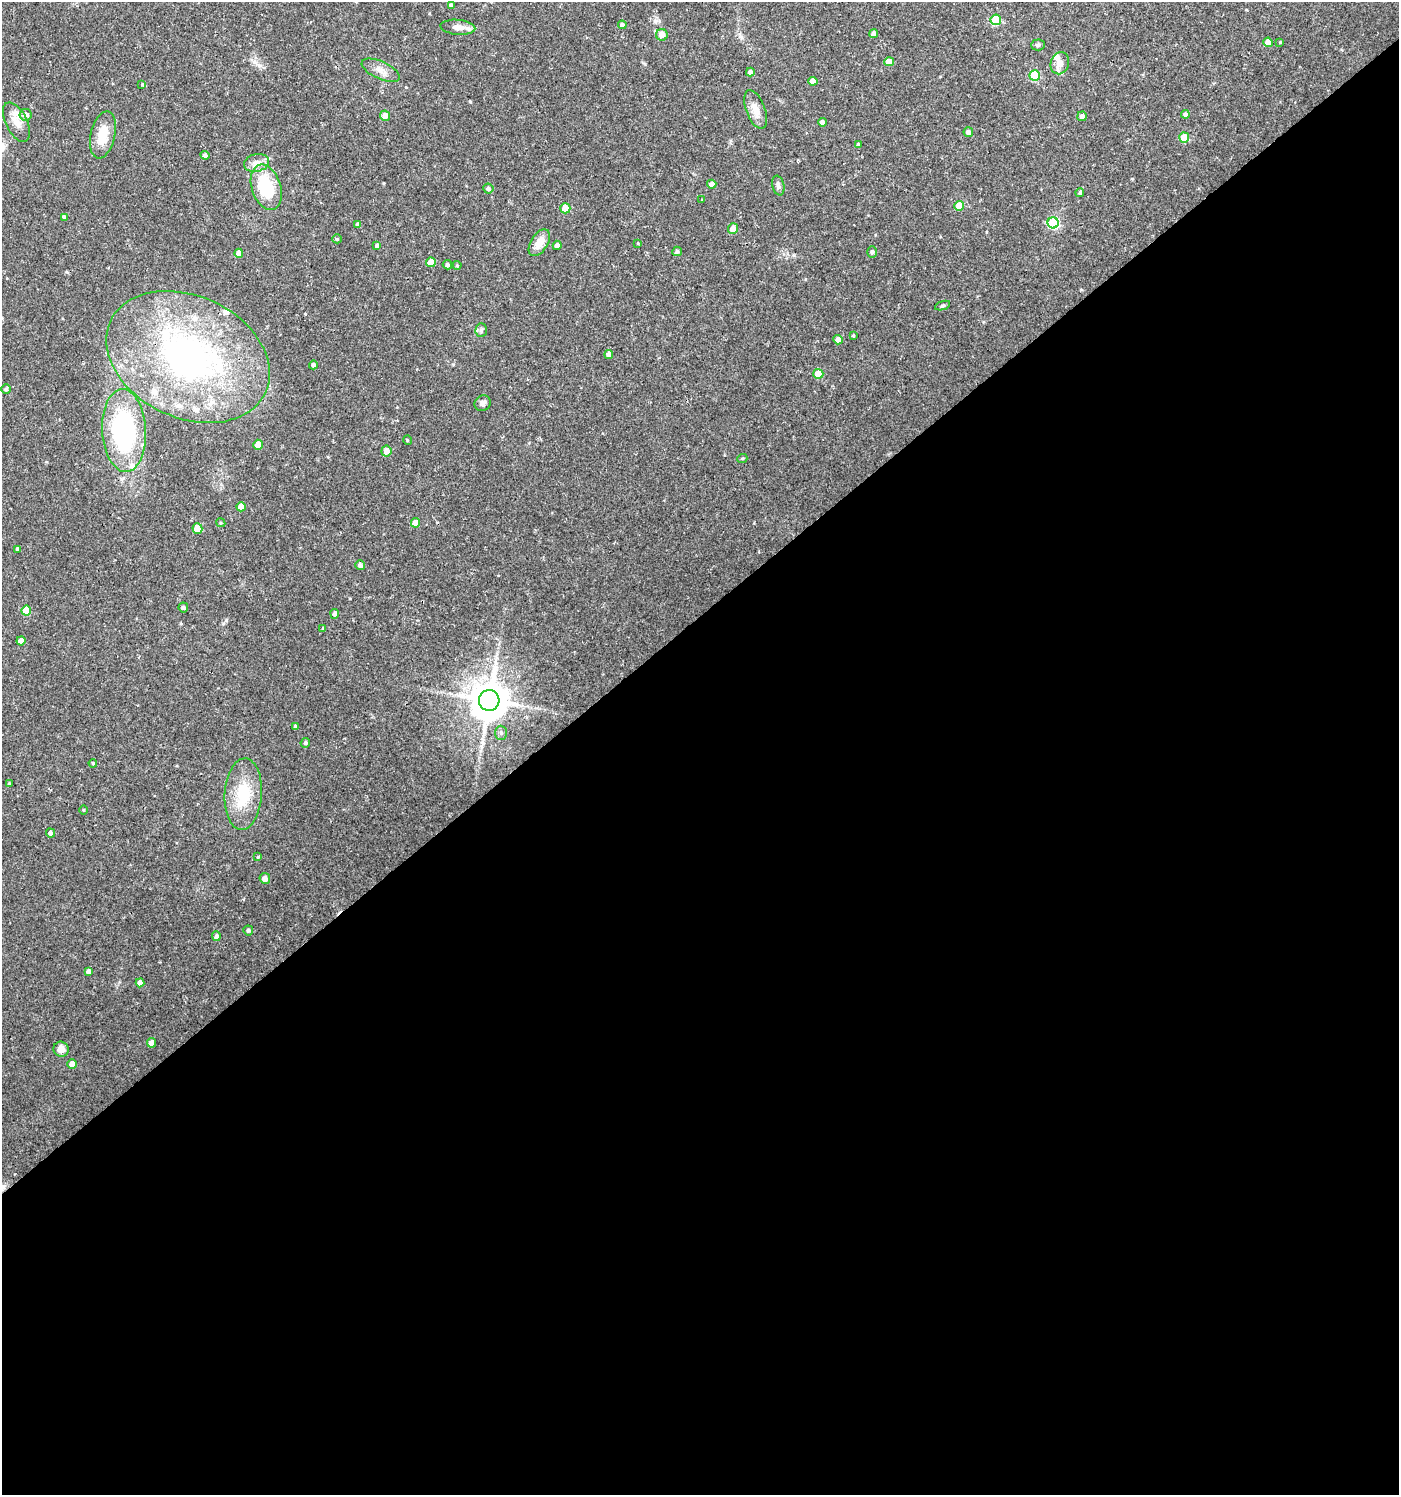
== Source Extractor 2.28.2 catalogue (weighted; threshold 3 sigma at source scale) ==
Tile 15 of 4 x 4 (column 3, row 4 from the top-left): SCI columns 2925-4321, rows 3-1495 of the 5915 x 5974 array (HDU 1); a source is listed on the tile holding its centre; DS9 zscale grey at full resolution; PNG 1401 x 1497 px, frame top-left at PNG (2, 2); each listed source drawn as its Kron ellipse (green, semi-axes under 4 px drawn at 4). Shown black and unused: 59% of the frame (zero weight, under 2 of 3 exposures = <1% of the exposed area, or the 3 px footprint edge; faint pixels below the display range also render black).
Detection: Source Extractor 2.28.2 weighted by HDU 2 'WHT'; one run over the whole footprint, this tile lists its part. Background 0.0257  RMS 0.0043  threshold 0.0194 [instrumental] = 3 sigma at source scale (4.5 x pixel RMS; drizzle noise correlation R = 1.50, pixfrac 1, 0.0396/0.0396 arcsec/px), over >= 5 px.
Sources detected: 107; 1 inside a brighter object's white glare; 1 cosmic-ray / hot-pixel residue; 1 long thin detection or spike segment (spike, bleed or trail) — neither listed nor drawn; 8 inside a brighter listed object's ellipse — not listed separately; the other 96 listed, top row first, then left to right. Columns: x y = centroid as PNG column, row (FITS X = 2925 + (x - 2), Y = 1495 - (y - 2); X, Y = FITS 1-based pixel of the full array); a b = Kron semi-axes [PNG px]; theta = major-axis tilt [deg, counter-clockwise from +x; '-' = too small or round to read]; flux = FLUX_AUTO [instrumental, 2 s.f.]
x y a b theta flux
451 5 4 4 - 0.88
996 20 5 5 - 18
622 25 4 4 - 1.1
458 27 17 7 -5 3.7
874 34 4 4 - 1.7
662 35 6 6 - 3.3
1268 42 5 4 - 4.1
1280 42 2 2 - 0.3
1038 45 7 5 2 0.85
889 62 5 4 - 4.7
1060 63 11 9 69 3.6
381 70 20 8 -25 3.6
750 72 4 4 - 1.4
1035 75 5 5 - 19
813 81 5 4 - 2.8
142 85 3 3 - 0.88
756 109 20 9 -69 4.3
1185 114 4 4 - 1.2
26 115 6 6 - 2.3
385 116 5 5 - 3
1082 116 5 5 - 2
16 122 21 10 -63 4.8
822 122 4 4 - 1.7
968 132 5 5 - 1.5
103 135 24 12 77 8.9
1184 138 5 5 - 9.9
858 144 4 4 - 0.45
205 155 4 4 - 1.2
256 163 12 8 13 3.5
712 184 5 4 - 2.3
778 186 10 6 -77 1.4
266 187 23 14 -71 21
488 189 5 5 - 1.5
1080 193 4 4 - 0.76
702 200 2 2 - 0.28
959 206 5 5 - 6.7
565 208 5 5 - 8.9
64 217 4 3 - 3
1053 223 5 5 - 34
358 225 4 4 - 1.5
733 229 5 5 - 4
337 239 4 4 - 0.44
539 243 15 8 59 5.2
638 243 3 2 - 0.32
557 245 4 4 - 1.8
377 246 4 4 - 1.1
677 251 5 4 - 0.85
872 252 5 4 - 0.94
239 253 4 4 - 2.8
431 262 5 5 - 6.8
447 265 5 4 - 0.88
457 265 4 4 - 0.45
942 306 8 3 19 0.62
481 330 7 5 88 1.1
853 335 3 2 - 0.45
838 340 5 4 - 2.6
609 354 4 4 - 2.4
188 357 85 61 -25 140
313 365 4 4 - 1.1
818 374 5 5 - 8.9
6 389 4 4 - 0.82
483 403 8 7 - 1.6
124 431 41 22 -87 59
407 440 5 3 - 0.33
258 445 5 5 - 6.3
386 451 5 5 - 3.1
742 459 5 3 - 0.42
241 507 4 4 - 4.2
221 523 5 3 - 0.45
416 523 4 4 - 4.1
197 529 5 5 - 9.2
18 549 3 3 - 0.85
360 565 5 4 - 1.3
183 607 5 4 - 0.81
26 610 5 5 - 11
335 614 5 4 - 1.4
323 629 3 3 - 1.3
21 641 4 4 - 2.9
489 700 10 10 - 1300
295 727 4 3 - 1.2
501 733 7 6 - 1
305 743 5 4 - 0.64
93 763 4 4 - 0.57
9 784 3 3 - 0.65
243 794 36 18 86 17
83 810 5 3 - 0.36
50 833 4 4 - 1.4
258 857 4 4 - 0.43
265 878 5 5 - 2.3
248 930 5 5 - 0.88
216 936 5 4 - 1.3
88 971 4 4 - 1.2
140 983 4 4 - 2.6
151 1043 4 4 - 3.8
61 1049 8 7 - 3.3
72 1064 4 4 - 4.7
Unlisted compact peaks at least as high as the median listed source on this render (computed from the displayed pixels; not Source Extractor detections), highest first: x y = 226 620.